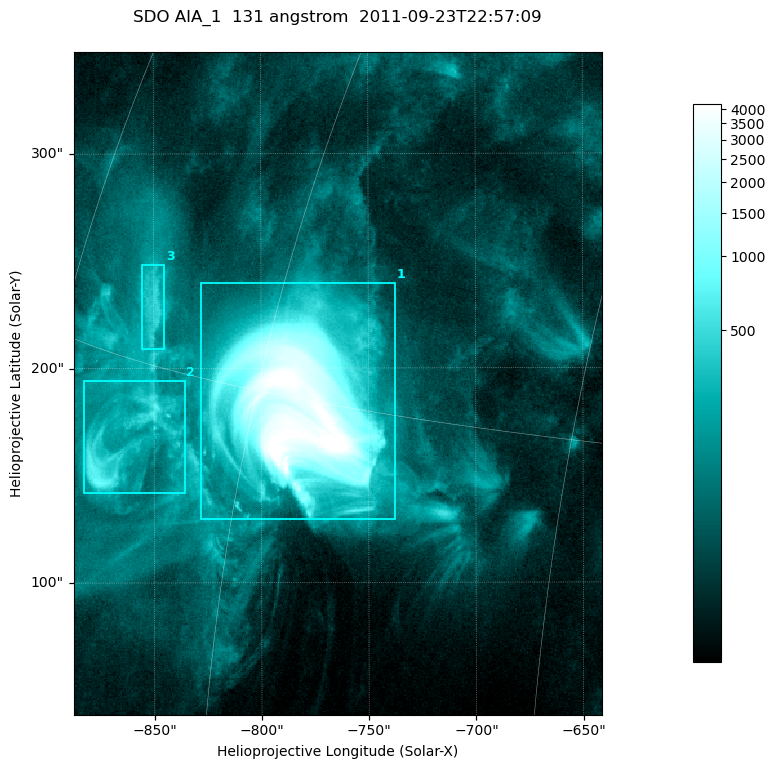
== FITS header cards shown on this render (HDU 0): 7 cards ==
TELESCOP= 'SDO     '           /
INSTRUME= 'AIA_1   '           /
WAVELNTH=                  131 /
WAVEUNIT= 'angstrom'           /
DATE-OBS= '2011-09-23T22:57:09.62' /
CTYPE1  = 'HPLN-TAN'           /
CTYPE2  = 'HPLT-TAN'           /

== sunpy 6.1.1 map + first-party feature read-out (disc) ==
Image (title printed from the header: SDO AIA_1  131 angstrom  2011-09-23T22:57:09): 410 x 514 px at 0.601 arcsec/px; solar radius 957 arcsec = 1592 px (partial field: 2.6% of the solar disc is inside the frame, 100% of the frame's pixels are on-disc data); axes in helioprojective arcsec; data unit not stated in the header (colour bar unlabelled)
Pointing: header CRPIX1/2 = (2043.14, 2045.51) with CRVAL1/2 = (0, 0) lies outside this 410 x 514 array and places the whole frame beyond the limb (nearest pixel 1.41 R_sun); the SolarSoft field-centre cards XCEN/YCEN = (-764.3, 192.8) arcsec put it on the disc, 1310 arcsec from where CRPIX/CRVAL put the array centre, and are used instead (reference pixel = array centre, CRVAL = XCEN/YCEN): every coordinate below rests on XCEN/YCEN
Orientation: roll -0.139 deg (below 1 deg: not rotated)
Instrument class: DISC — disc imager (sunpy class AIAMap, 131 A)
Bright regions (active regions / flare kernels): reference = the on-disc median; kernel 3 px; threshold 5 sigma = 236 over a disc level ~60.6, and >= 1.15x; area >= 210 px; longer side >= 5 px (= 3 arcsec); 3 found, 3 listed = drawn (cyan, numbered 1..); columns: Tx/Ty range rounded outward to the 2 arcsec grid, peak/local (2 s.f.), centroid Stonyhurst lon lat
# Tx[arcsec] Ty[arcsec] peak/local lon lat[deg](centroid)
1 -828..-738 130..240 95 -58 +15
2 -884..-836 142..196 14 -68 +13
3 -856..-844 208..250 7.9 -68 +17